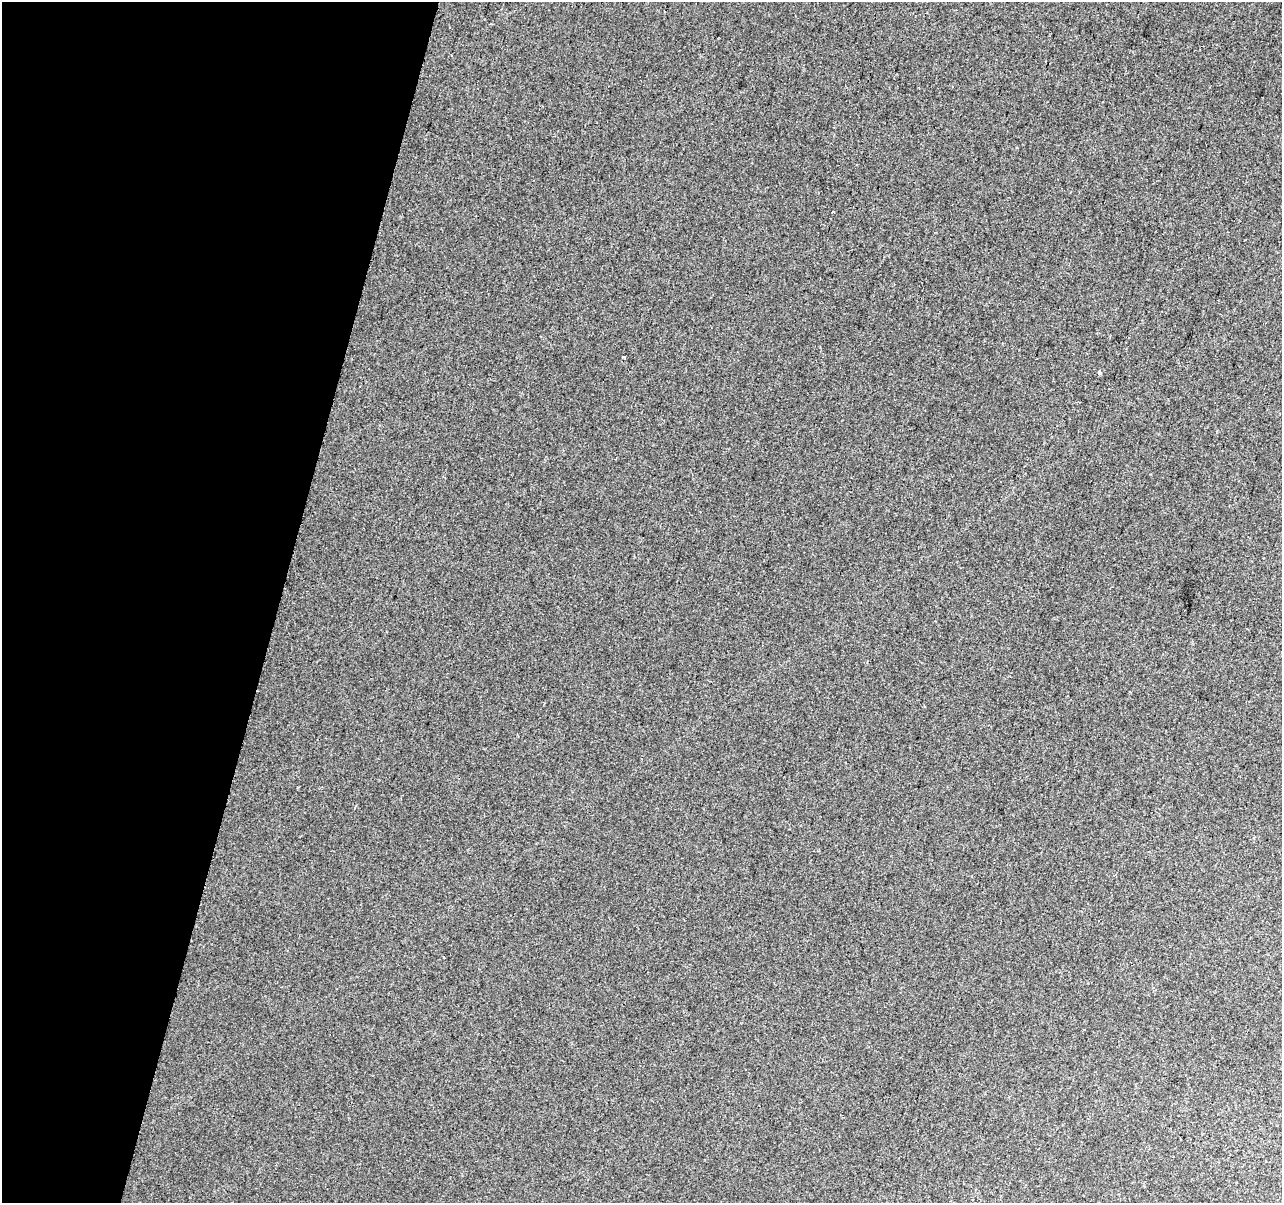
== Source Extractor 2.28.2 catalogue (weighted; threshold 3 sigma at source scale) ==
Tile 9 of 4 x 4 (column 1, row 3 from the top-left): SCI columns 21-1300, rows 1528-2728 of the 5153 x 5395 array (HDU 1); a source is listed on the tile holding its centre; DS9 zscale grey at full resolution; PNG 1284 x 1205 px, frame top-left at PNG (2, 2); no overlay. Shown black and unused: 22% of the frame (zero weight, under 2 of 3 exposures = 2% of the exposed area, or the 3 px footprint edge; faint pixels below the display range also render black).
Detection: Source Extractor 2.28.2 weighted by HDU 2 'WHT'; one run over the whole footprint, this tile lists its part. Background 0.00743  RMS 0.007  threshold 0.0315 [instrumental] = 3 sigma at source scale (4.5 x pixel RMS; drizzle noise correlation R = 1.50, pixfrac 1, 0.0396/0.0396 arcsec/px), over >= 5 px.
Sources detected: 4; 1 cosmic-ray / hot-pixel residue — not listed; the other 3 listed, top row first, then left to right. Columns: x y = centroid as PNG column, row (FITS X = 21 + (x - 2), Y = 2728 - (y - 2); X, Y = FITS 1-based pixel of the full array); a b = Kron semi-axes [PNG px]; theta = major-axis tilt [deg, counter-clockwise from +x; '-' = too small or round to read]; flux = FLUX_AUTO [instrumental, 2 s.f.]
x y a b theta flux
451 55 3 3 - 0.57
624 357 3 2 - 0.94
1099 373 4 3 - 6.1